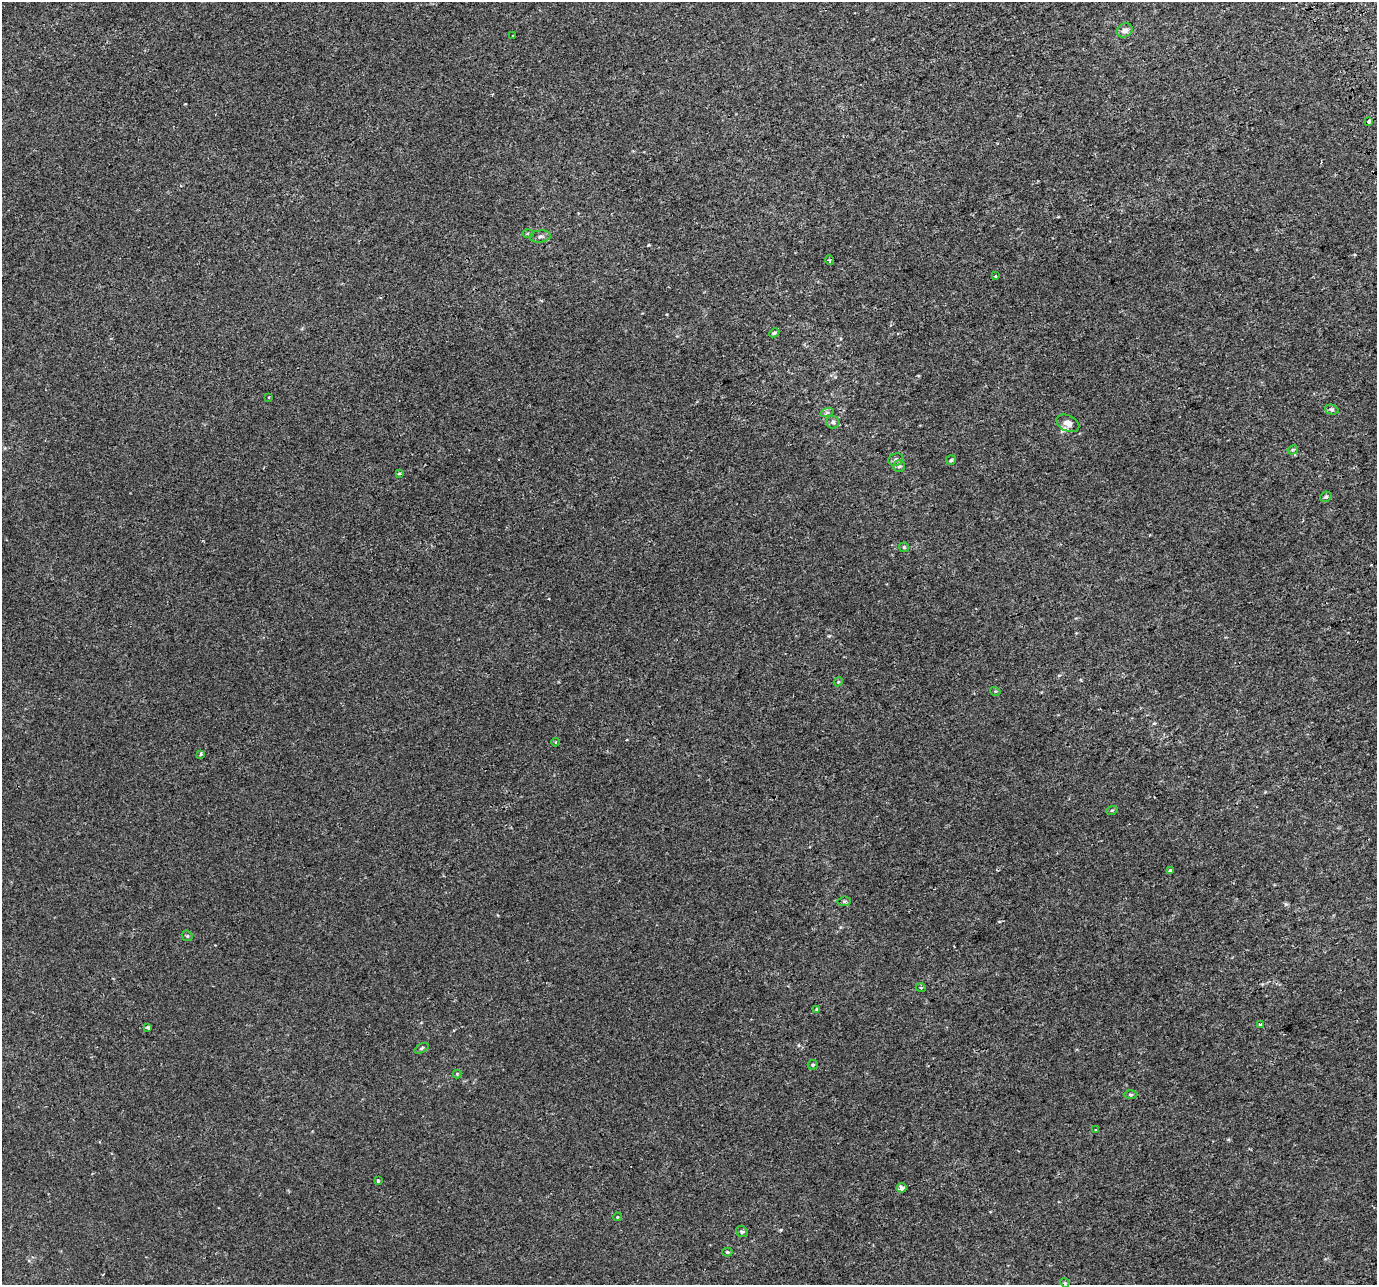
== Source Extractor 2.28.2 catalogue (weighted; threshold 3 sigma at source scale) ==
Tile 10 of 4 x 4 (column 2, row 3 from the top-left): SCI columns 1416-2790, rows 1427-2709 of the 5579 x 5364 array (HDU 1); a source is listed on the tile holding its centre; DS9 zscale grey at full resolution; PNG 1379 x 1287 px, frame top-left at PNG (2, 2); each listed source drawn as its Kron ellipse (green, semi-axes under 4 px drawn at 4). Shown black and unused: <1% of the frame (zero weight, under 2 of 3 exposures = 2% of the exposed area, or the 3 px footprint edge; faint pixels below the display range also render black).
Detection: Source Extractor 2.28.2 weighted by HDU 2 'WHT'; one run over the whole footprint, this tile lists its part. Background 0.0011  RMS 0.0028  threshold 0.0127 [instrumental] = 3 sigma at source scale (4.5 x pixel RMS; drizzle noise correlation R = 1.50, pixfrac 1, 0.0396/0.0396 arcsec/px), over >= 5 px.
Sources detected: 45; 1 cosmic-ray / hot-pixel residue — neither listed nor drawn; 1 inside a brighter listed object's ellipse — not listed separately; the other 43 listed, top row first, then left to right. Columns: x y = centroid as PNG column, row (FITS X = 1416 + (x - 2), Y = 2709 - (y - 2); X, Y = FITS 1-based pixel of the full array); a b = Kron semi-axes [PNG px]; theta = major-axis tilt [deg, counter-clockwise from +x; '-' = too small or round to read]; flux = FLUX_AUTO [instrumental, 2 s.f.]
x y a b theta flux
1125 30 8 7 - 1.4
513 35 3 3 - 0.47
1369 122 3 3 - 3.3
528 233 6 4 1 0.35
540 236 10 6 7 0.88
830 260 5 3 - 0.31
996 276 3 3 - 0.33
774 333 5 4 - 0.36
269 397 2 2 - 0.25
1332 410 7 5 -15 0.54
827 412 7 4 18 0.54
833 422 6 6 - 0.68
1068 423 12 8 -26 2.1
1293 450 5 4 - 0.33
896 460 8 6 19 1
951 460 5 5 - 0.45
899 466 6 6 - 0.67
399 473 3 3 - 0.86
1326 497 6 5 - 0.53
904 547 5 5 - 0.35
838 682 5 3 - 0.28
995 691 5 3 - 0.24
556 742 4 3 - 0.27
201 754 4 3 - 0.45
1112 810 6 3 18 0.31
1171 870 3 3 - 1.3
844 901 7 4 7 0.43
187 936 6 5 - 0.39
921 988 5 3 - 0.25
817 1009 3 3 - 0.38
1260 1024 4 3 - 0.92
148 1027 3 3 - 1.9
422 1048 8 4 29 0.44
813 1065 5 5 - 0.42
457 1074 4 4 - 0.27
1131 1095 7 3 0 0.35
1096 1130 4 3 - 0.27
378 1181 3 3 - 0.51
902 1188 5 5 - 7.6
617 1217 4 3 - 0.24
742 1232 6 5 - 0.54
727 1252 5 4 - 0.38
1065 1283 5 3 - 0.26